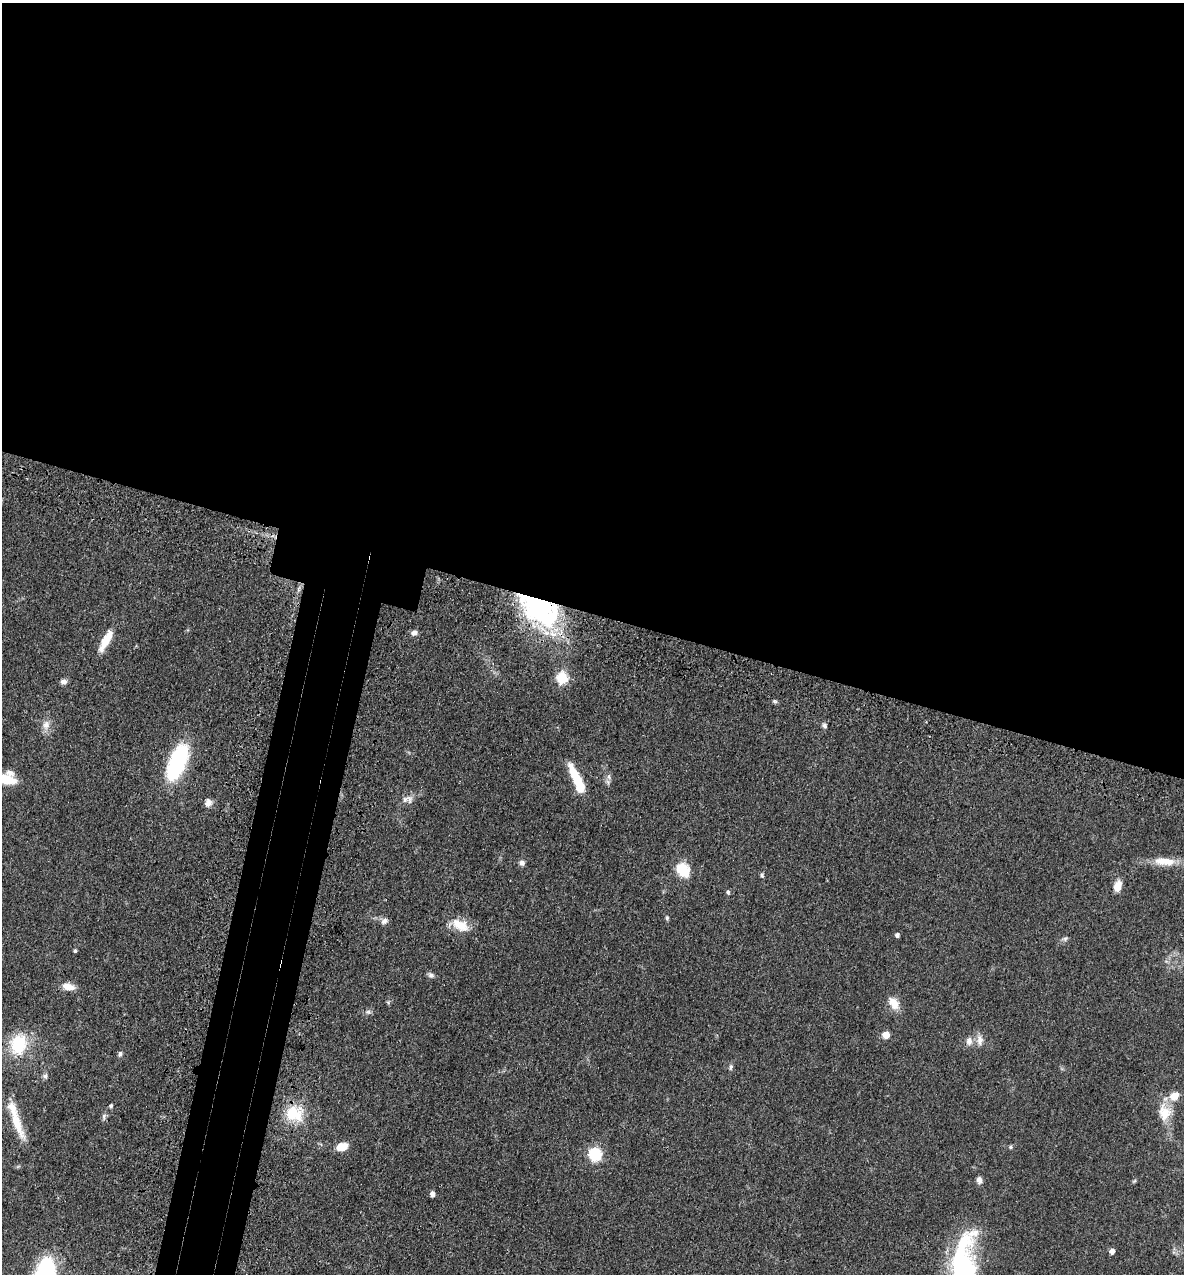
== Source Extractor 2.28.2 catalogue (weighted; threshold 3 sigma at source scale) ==
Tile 3 of 4 x 4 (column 3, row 1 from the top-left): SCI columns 2684-3865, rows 3888-5159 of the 5248 x 5228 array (HDU 1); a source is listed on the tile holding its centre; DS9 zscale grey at full resolution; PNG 1186 x 1276 px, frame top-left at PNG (2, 3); no overlay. Shown black and unused: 52% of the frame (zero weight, under 3 of 4 exposures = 6% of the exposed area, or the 3 px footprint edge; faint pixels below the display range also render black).
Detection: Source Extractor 2.28.2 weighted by HDU 2 'WHT'; one run over the whole footprint, this tile lists its part. Background 0.0402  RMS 0.0049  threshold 0.0219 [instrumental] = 3 sigma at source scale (4.5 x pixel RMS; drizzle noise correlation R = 1.50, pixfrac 1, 0.05/0.05 arcsec/px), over >= 5 px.
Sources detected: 55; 2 inside a brighter object's white glare — not listed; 4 inside a brighter listed object's ellipse — not listed separately; the other 49 listed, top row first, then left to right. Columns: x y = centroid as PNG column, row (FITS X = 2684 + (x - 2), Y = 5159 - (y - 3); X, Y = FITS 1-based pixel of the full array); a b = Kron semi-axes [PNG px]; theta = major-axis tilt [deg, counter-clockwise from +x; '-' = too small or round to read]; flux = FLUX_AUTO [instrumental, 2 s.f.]
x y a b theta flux
538 605 42 29 -25 80
414 633 8 6 22 1.9
106 640 25 8 61 9.5
562 678 6 6 - 42
64 681 8 6 1 2
46 725 12 10 84 3.6
824 726 7 5 -63 1.2
177 762 35 14 68 54
609 777 8 4 -89 1.2
577 778 37 9 -63 13
6 779 21 11 -13 12
409 799 14 8 -79 2.7
208 803 11 8 81 2.5
1164 861 31 10 -4 8.6
522 863 7 7 - 1.5
683 869 7 6 - 48
762 875 6 5 - 0.82
1117 886 13 8 71 4.9
728 892 5 5 - 0.87
667 918 6 5 - 0.74
384 921 10 7 30 1.9
460 925 25 14 -26 8.5
897 935 4 4 - 1.6
1065 939 6 6 - 1
75 951 4 3 - 0.86
431 975 9 7 -20 1.3
68 987 15 8 -12 4.5
388 1002 6 5 - 0.72
894 1003 18 11 -57 5.4
368 1012 6 5 - 1.1
886 1035 5 5 - 7.7
980 1040 15 8 -88 3.2
969 1041 11 8 82 2.6
18 1044 28 22 77 20
120 1054 8 5 81 1.1
731 1067 9 4 79 1
45 1076 7 6 - 1.2
111 1105 5 4 - 0.74
1164 1112 23 16 -82 9.8
294 1113 22 19 -4 16
104 1116 10 5 83 1.2
17 1122 44 10 -69 12
342 1147 9 6 13 9.7
1011 1147 5 5 - 0.75
595 1154 6 6 - 65
979 1180 8 6 -78 2.1
432 1194 5 4 - 1.9
1112 1251 5 5 - 2.7
961 1265 63 25 78 61
Overlapping masked pixels (flux is a lower limit): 1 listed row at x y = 538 605
Isophote crosses this tile's border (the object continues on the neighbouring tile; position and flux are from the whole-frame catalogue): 2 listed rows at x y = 6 779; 961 1265